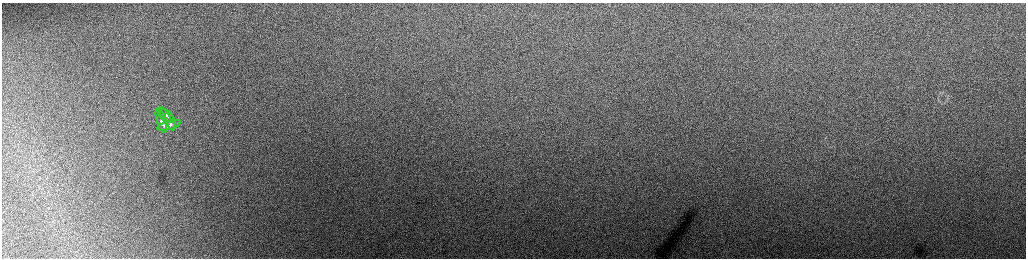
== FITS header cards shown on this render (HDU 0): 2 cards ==
NAXIS1  =                 2048 /fastest changing axis
NAXIS2  =                  512 /next to fastest changing axis

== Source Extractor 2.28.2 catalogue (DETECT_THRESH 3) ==
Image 2048 x 512 px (HDU 0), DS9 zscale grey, zoomed out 1/2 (1 PNG px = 2 x 2 image px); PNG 1028 x 260 px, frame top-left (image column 1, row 511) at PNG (2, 3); each listed source drawn as its Kron ellipse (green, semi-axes under 4 px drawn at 4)
Background 157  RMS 1.8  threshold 5.52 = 3 sigma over >= 5 px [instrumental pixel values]
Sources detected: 5; all 5 listed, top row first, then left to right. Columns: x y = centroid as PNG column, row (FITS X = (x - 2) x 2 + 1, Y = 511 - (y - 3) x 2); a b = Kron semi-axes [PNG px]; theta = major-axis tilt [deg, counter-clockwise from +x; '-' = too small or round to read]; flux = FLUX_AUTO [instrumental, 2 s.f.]
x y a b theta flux
164 115 8 4 -53 880
167 116 9 4 -42 950
161 120 12 4 -74 1300
171 121 10 3 -73 1100
169 125 12 3 17 1000